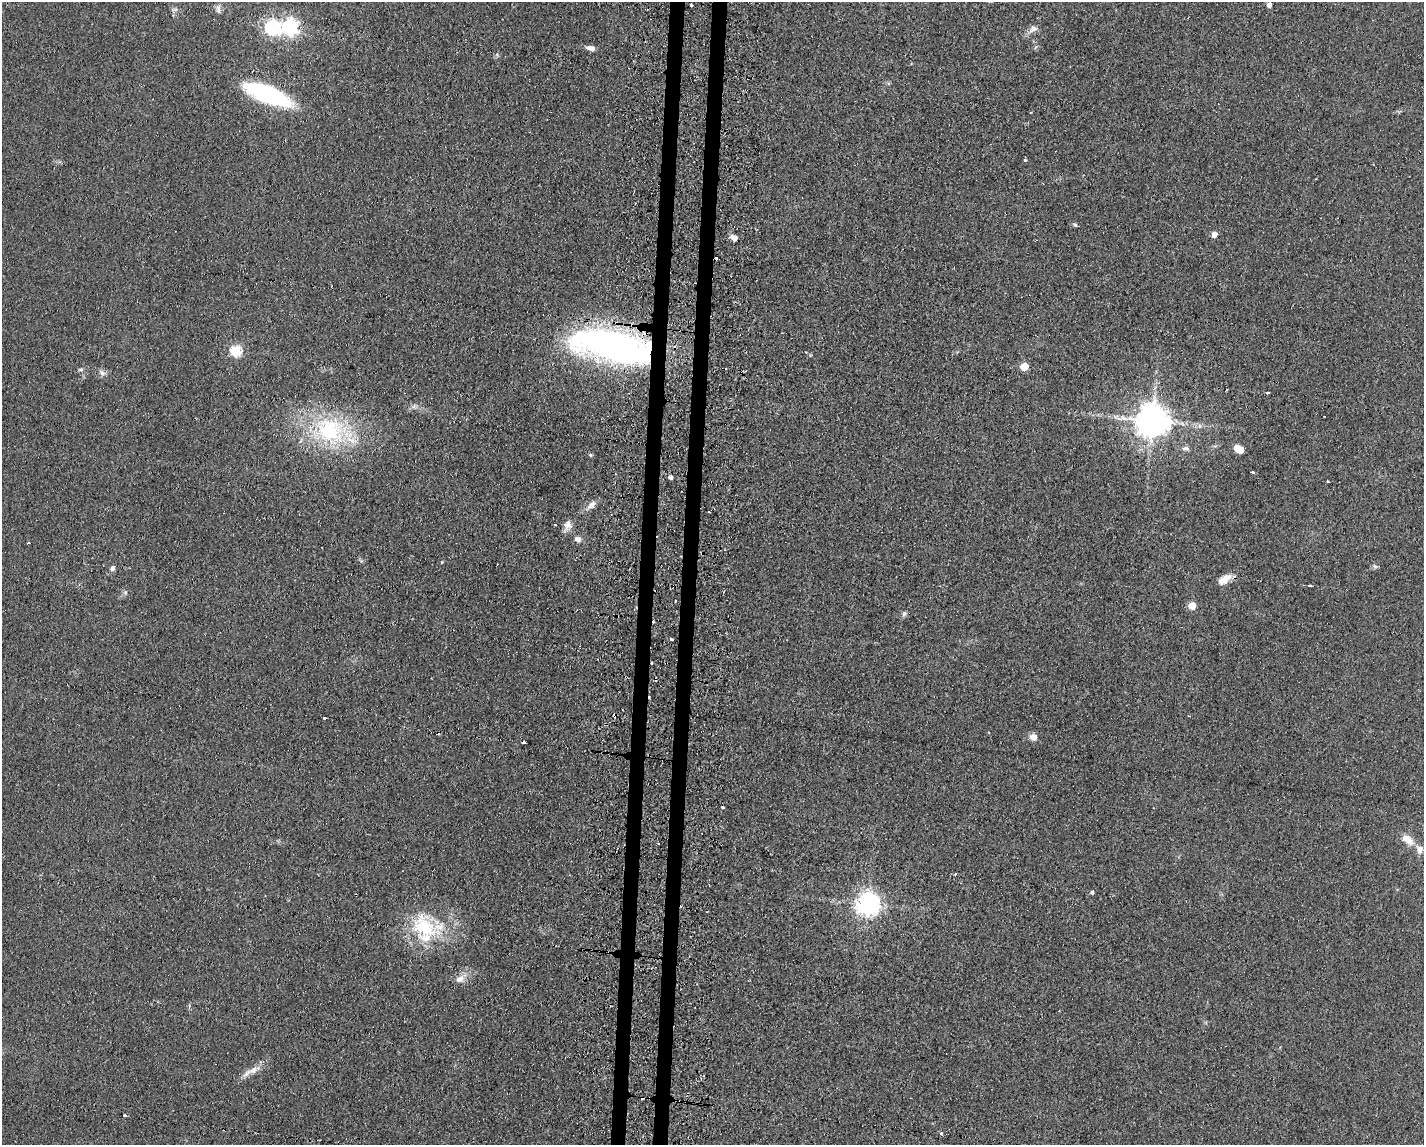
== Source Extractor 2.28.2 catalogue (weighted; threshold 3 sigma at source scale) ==
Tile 5 of 3 x 4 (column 2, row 2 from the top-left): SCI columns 4014-5435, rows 2332-3474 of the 7006 x 4818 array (HDU 1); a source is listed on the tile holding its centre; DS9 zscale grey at full resolution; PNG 1426 x 1147 px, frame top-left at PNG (2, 2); no overlay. Shown black and unused: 2% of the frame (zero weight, under 2 of 3 exposures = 3% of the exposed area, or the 3 px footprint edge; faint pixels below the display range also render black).
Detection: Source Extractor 2.28.2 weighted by HDU 2 'WHT'; one run over the whole footprint, this tile lists its part. Background 0.0455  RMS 0.0084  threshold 0.0379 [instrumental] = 3 sigma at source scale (4.5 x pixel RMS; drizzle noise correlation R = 1.50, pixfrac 1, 0.05/0.05 arcsec/px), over >= 5 px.
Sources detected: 73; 1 inside a brighter object's white glare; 11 cosmic-ray / hot-pixel residue — not listed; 3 inside a brighter listed object's ellipse — not listed separately; the other 58 listed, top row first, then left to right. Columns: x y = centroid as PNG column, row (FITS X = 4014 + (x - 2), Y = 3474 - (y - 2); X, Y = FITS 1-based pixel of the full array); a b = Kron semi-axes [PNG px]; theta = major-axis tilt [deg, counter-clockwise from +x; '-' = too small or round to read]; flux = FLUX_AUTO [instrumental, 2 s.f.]
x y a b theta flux
691 5 3 3 - 4.1
1269 5 4 4 - 4.8
218 8 10 6 -82 2.9
290 27 7 6 - 250
272 28 6 6 - 190
1033 29 11 7 21 4.7
590 48 11 6 -10 4
266 94 42 14 -22 110
1025 160 3 3 - 3.4
1075 225 5 4 - 1.3
1214 235 5 5 - 6.3
734 238 7 5 -44 5.8
716 258 3 2 - 2.8
612 346 90 31 -12 290
236 351 6 5 - 78
1024 367 5 5 - 25
81 369 6 6 - 1.7
102 373 9 6 -40 3.1
1267 392 3 3 - 3.7
414 406 8 4 54 1.8
1153 421 9 9 - 1800
1199 426 6 5 - 2.3
330 430 45 39 -35 91
1186 448 9 6 -2 2.7
1237 448 5 4 - 14
591 455 5 4 - 1.5
1252 472 3 3 - 3.5
671 478 4 4 - 2.7
1327 482 3 3 - 3.5
591 505 16 8 40 5.4
709 512 3 3 - 2.1
568 524 12 10 87 5.8
577 539 8 7 - 4.2
28 543 3 2 - 1.1
442 562 4 3 - 0.69
112 568 6 5 - 3.1
1224 579 18 8 32 9.4
1310 585 3 2 - 1.2
125 592 6 5 - 1.6
675 601 3 3 - 1.1
1192 606 5 5 - 17
904 614 8 5 63 1.9
671 639 3 3 - 1.5
652 663 3 2 - 0.73
615 716 4 3 - 5.1
324 718 3 3 - 3.5
1033 737 9 8 - 5.4
723 807 3 3 - 2.8
1408 840 19 10 -40 9.5
955 874 4 3 - 1.2
1092 893 4 3 - 1.3
868 904 8 7 - 730
424 927 39 27 -55 52
460 979 13 9 32 6.3
189 1005 5 4 - 1.5
253 1070 17 9 30 7.7
125 1115 3 3 - 2.9
941 1133 4 3 - 0.91
Overlapping masked pixels (flux is a lower limit): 4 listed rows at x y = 716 258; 612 346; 652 663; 615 716